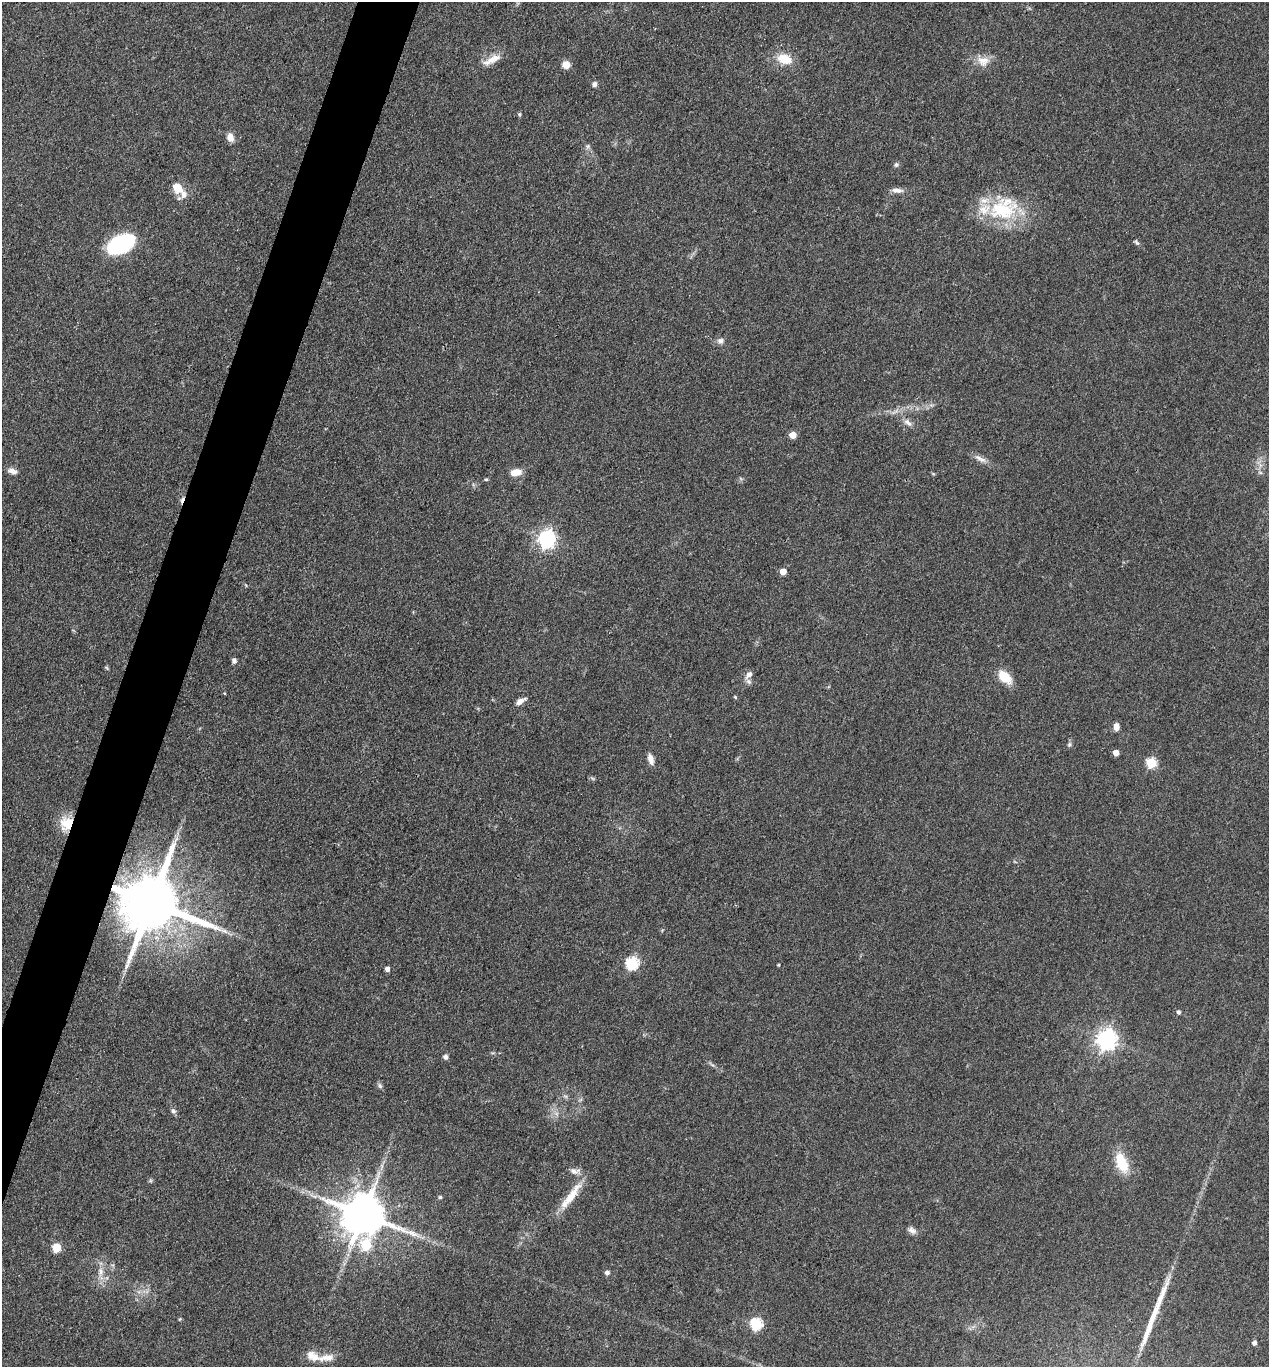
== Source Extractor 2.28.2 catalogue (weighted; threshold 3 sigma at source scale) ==
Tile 7 of 4 x 4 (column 3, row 2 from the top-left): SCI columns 2804-4070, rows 2731-4095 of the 5474 x 5460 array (HDU 1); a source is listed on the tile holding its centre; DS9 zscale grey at full resolution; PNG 1271 x 1369 px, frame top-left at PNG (2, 2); no overlay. Shown black and unused: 4% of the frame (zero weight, under 3 of 4 exposures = <1% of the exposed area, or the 3 px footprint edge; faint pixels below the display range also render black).
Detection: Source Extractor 2.28.2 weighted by HDU 2 'WHT'; one run over the whole footprint, this tile lists its part. Background 0.0922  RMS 0.0059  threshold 0.0264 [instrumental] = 3 sigma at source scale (4.5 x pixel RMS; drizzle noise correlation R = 1.50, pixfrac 1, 0.05/0.05 arcsec/px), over >= 5 px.
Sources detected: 62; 1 cosmic-ray / hot-pixel residue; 2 long thin detections or spike segments (spike, bleed or trail) — not listed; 2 inside a brighter listed object's ellipse — not listed separately; the other 57 listed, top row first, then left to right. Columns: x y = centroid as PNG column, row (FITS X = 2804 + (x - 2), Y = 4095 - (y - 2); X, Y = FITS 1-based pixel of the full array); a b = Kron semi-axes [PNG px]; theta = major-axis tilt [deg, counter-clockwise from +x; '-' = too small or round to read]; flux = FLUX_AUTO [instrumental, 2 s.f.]
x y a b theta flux
784 59 15 10 -17 12
492 60 29 9 27 7.4
983 61 17 14 -11 7.1
566 65 9 8 - 4.3
594 84 6 5 - 2.1
519 114 5 5 - 0.8
230 137 11 8 -74 4.1
588 146 6 5 - 1.2
896 165 6 6 - 1.4
177 188 16 11 -45 8.1
897 190 16 6 -4 3.4
1002 210 45 29 6 43
1137 242 9 4 -50 1.1
121 244 21 13 27 73
720 341 9 8 - 2.3
908 422 14 6 -41 3.1
793 435 5 5 - 9.5
980 459 20 7 -29 3.8
12 471 13 7 -21 2.9
516 472 13 8 9 6
486 479 5 4 - 0.75
547 539 7 7 - 210
783 572 5 5 - 6.9
234 661 6 5 - 1.9
749 675 9 7 49 3.7
1005 677 20 12 -44 10
735 697 4 4 - 0.73
520 701 11 5 30 3.5
1116 726 8 6 86 4.1
1069 744 7 5 69 1.2
1116 753 5 4 - 5.5
651 759 13 6 -75 3.7
1151 763 5 5 - 37
67 823 15 14 - 15
152 903 17 15 -13 5400
632 963 6 6 - 62
778 965 4 3 - 0.51
387 969 4 4 - 2.6
1178 1012 4 4 - 1.6
1106 1039 7 7 - 340
445 1057 6 6 - 1.7
380 1086 9 5 -63 1.4
173 1111 7 6 - 1.6
1122 1163 25 12 -66 17
574 1171 12 7 -21 3.1
440 1197 4 4 - 0.97
571 1197 35 11 54 13
363 1215 13 11 -16 2500
912 1230 12 7 -30 2.7
366 1245 9 7 17 34
57 1248 5 5 - 23
100 1272 13 8 88 4.6
607 1273 5 5 - 2.3
180 1319 5 4 - 0.64
756 1324 6 6 - 57
1254 1343 4 4 - 2.1
313 1356 19 12 -33 6.5
Overlapping masked pixels (flux is a lower limit): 2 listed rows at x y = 67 823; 152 903